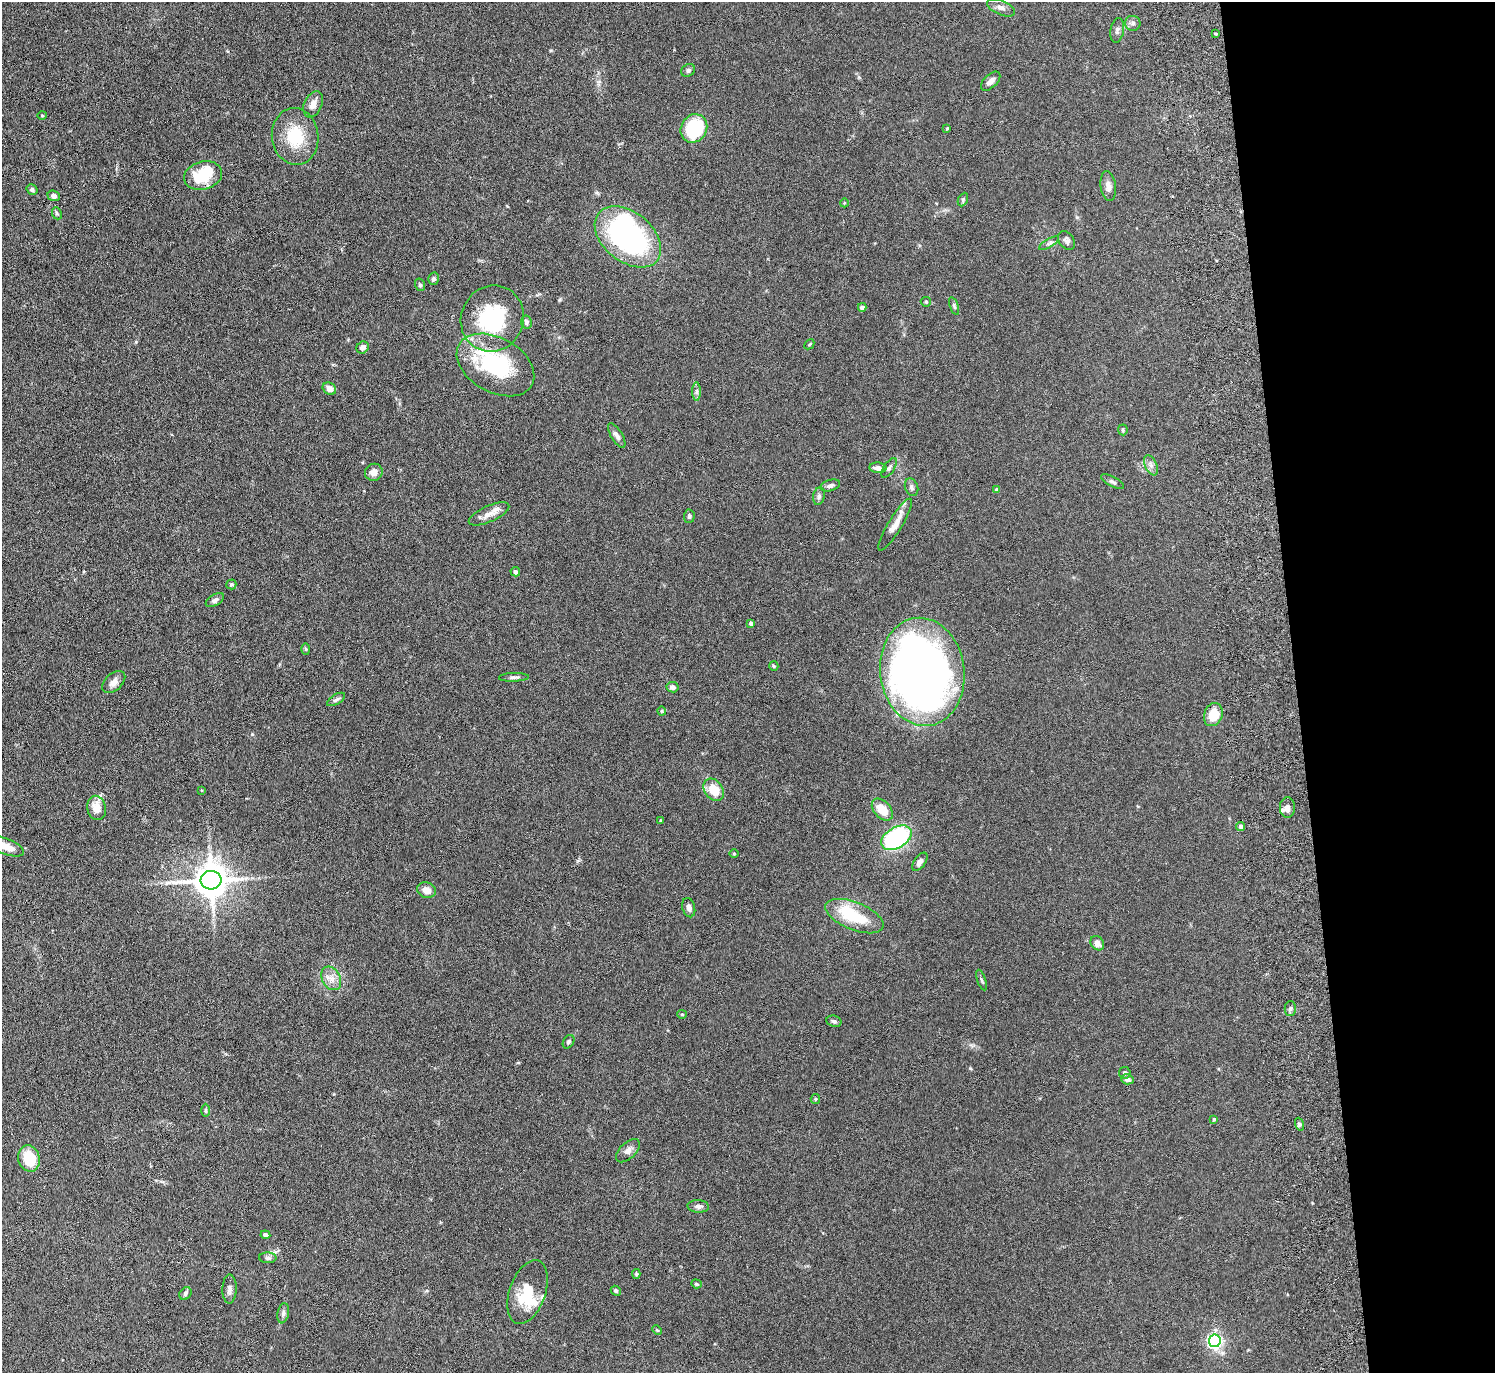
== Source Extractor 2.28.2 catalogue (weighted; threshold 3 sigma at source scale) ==
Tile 6 of 3 x 3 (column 3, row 2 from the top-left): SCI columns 3067-4559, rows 1565-2935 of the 4639 x 4599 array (HDU 1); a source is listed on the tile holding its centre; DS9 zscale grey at full resolution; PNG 1497 x 1375 px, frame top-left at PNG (2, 2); each listed source drawn as its Kron ellipse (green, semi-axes under 4 px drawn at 4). Shown black and unused: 13% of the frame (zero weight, under 3 of 6 exposures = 7% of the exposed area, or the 3 px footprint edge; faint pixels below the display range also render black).
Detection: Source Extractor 2.28.2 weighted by HDU 2 'WHT'; one run over the whole footprint, this tile lists its part. Background 0.109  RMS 0.0045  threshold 0.0186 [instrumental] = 3 sigma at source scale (4.09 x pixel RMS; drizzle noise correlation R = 1.36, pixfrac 0.8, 0.05/0.05 arcsec/px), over >= 5 px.
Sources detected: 112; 5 inside a brighter object's white glare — neither listed nor drawn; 5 inside a brighter listed object's ellipse — not listed separately; the other 102 listed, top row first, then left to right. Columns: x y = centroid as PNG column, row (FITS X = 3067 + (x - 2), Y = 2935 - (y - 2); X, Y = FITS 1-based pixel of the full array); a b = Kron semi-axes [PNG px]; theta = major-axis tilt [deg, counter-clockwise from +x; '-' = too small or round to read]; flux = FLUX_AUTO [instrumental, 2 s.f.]
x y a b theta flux
1001 8 15 7 -23 2
1133 23 8 7 - 1.3
1117 30 12 6 80 1.4
1215 34 3 3 - 0.44
688 70 7 6 - 0.94
991 81 12 6 44 2
313 104 14 9 66 3
42 115 5 3 - 0.4
694 128 15 12 58 31
947 128 3 3 - 0.48
295 136 28 23 -84 16
203 175 19 14 16 15
1108 186 15 7 -82 2.5
32 190 6 5 - 0.88
54 196 6 5 - 1.3
963 199 7 4 65 0.59
844 203 4 3 - 0.31
57 213 6 4 -67 0.64
628 237 38 24 -39 88
1067 240 10 7 -56 1.2
1049 243 11 3 30 0.94
433 279 6 5 - 1.1
420 285 6 5 - 0.75
926 302 5 5 - 0.54
954 306 9 4 -70 0.69
862 307 4 4 - 1.5
492 319 33 31 65 34
526 322 6 5 - 1.4
809 344 5 3 - 0.4
363 347 6 5 - 1.9
495 365 42 27 -29 38
329 389 7 5 -34 2.6
696 391 9 4 90 1
1123 430 5 5 - 0.53
617 435 14 5 -58 1.8
1151 465 11 5 -65 1.6
878 468 8 5 -4 2.2
889 468 11 5 56 1.1
374 472 9 8 - 2.8
1112 482 13 5 -28 1.1
830 485 10 5 16 1.4
912 487 9 6 -69 1
997 490 4 4 - 1.4
819 496 9 5 81 1.1
489 514 22 8 24 3.5
689 516 7 5 87 0.79
895 525 30 7 59 4.4
515 572 5 4 - 1
231 584 5 5 - 0.66
215 600 10 5 31 1.3
751 623 4 4 - 1.4
306 649 6 4 -89 0.46
774 666 5 4 - 0.49
922 672 54 42 -83 330
514 677 15 4 2 1.1
114 682 13 8 42 2.5
672 687 6 5 - 1.2
336 699 10 5 31 1.1
662 711 4 4 - 0.41
1213 715 12 9 70 8.6
201 790 3 2 - 0.34
714 790 12 9 -54 7.9
97 808 12 9 -79 4.6
1287 808 10 7 -90 1.7
882 810 13 8 -48 7.1
661 821 4 3 - 0.51
1241 826 4 4 - 1.2
896 838 17 10 30 59
6 846 19 8 -22 4.8
734 854 5 3 - 0.34
920 862 10 5 55 1.9
211 880 10 9 - 870
427 890 9 8 - 3.3
689 908 10 6 -75 1.5
854 916 31 13 -22 16
1097 943 7 6 - 2.3
331 978 12 9 -60 3.2
981 980 11 2 -72 0.63
1290 1008 7 5 89 1
682 1014 5 4 - 0.43
834 1021 7 5 -18 1
568 1042 7 5 58 0.76
1125 1073 6 5 - 0.9
1127 1079 6 5 - 1.5
815 1099 5 4 - 0.48
206 1110 7 3 90 0.52
1214 1119 4 3 - 0.41
1299 1124 6 4 -72 0.68
628 1151 14 8 45 2.3
29 1158 13 10 -74 12
698 1206 11 6 -3 1.3
265 1235 5 4 - 1.1
268 1258 9 5 -1 0.94
636 1274 5 4 - 0.53
696 1284 5 4 - 0.46
229 1289 14 7 88 1.9
616 1291 5 4 - 0.72
527 1292 33 18 71 13
185 1294 7 5 50 0.94
283 1313 10 5 79 1.2
657 1330 5 3 - 0.42
1215 1341 6 6 - 100
Isophote crosses this tile's border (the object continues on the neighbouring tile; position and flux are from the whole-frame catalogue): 1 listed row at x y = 6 846